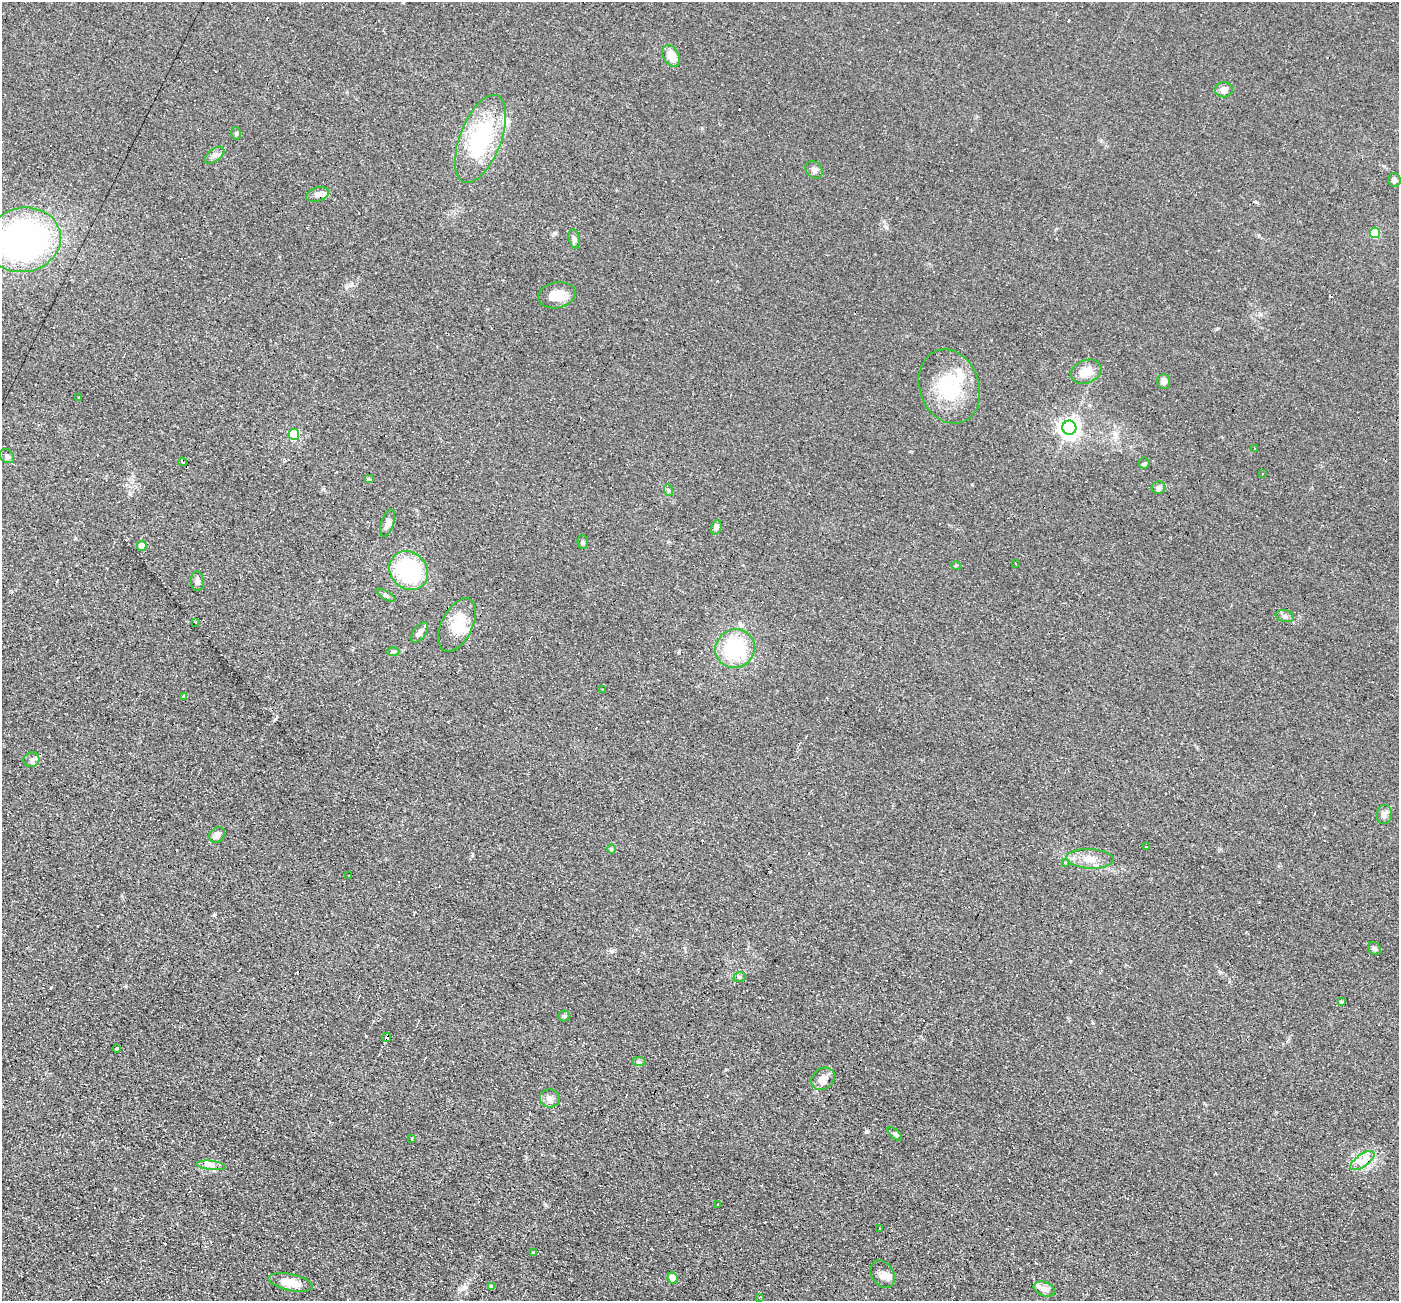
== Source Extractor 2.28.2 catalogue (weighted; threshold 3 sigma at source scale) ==
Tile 7 of 4 x 4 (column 3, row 2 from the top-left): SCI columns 2796-4192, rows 2869-4167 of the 5590 x 5602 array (HDU 1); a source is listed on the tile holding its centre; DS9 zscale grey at full resolution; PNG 1401 x 1303 px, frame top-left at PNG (2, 2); each listed source drawn as its Kron ellipse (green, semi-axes under 4 px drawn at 4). Shown black and unused: <1% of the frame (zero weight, under 2 of 3 exposures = <1% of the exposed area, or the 3 px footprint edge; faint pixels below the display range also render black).
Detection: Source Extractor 2.28.2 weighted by HDU 2 'WHT'; one run over the whole footprint, this tile lists its part. Background 0.0814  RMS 0.0088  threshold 0.0394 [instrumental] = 3 sigma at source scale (4.5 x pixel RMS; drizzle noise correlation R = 1.50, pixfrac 1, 0.05/0.05 arcsec/px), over >= 5 px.
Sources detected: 100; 1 inside a brighter object's white glare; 23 cosmic-ray / hot-pixel residue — neither listed nor drawn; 3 inside a brighter listed object's ellipse — not listed separately; the other 73 listed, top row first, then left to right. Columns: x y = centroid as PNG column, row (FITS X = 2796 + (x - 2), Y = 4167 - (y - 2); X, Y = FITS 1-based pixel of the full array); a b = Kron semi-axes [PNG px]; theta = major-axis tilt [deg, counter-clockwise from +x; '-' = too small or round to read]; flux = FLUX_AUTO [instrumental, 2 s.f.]
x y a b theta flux
671 56 11 7 -61 9.7
1224 90 9 7 1 5.5
236 133 6 4 -77 1.3
480 139 46 20 69 80
214 155 11 6 38 3.7
814 170 10 7 -47 3
1394 180 7 6 - 3
317 194 12 7 15 4.1
1375 233 5 5 - 27
574 239 10 5 -78 2.5
23 240 38 32 11 260
557 295 19 13 12 14
1086 372 16 11 23 12
1163 381 7 6 - 3.9
949 386 38 30 -70 51
79 397 3 3 - 1.2
1069 428 7 7 - 510
294 434 5 5 - 53
1254 449 3 2 - 1.2
7 456 8 6 -45 2.5
182 462 4 2 - 1.5
1144 463 5 5 - 1.3
1262 474 3 3 - 3.8
369 479 5 4 - 1
1158 488 7 6 - 3.2
668 490 6 4 -71 1.2
388 523 14 6 73 5
716 527 7 5 75 2.6
583 542 7 5 -88 1.9
142 546 5 4 - 9.5
1015 563 2 2 - 0.66
956 565 5 3 - 0.78
409 570 21 18 -47 87
197 581 10 6 -83 3.1
386 595 10 4 -31 2
1285 616 9 6 -10 2.5
195 622 3 3 - 1.9
457 625 29 15 64 21
420 632 11 6 54 4
735 649 20 19 - 66
393 651 6 4 0 1.5
602 689 4 2 - 0.7
184 697 3 3 - 4.5
32 760 8 7 - 3
1384 815 9 7 83 4
217 835 9 7 49 5.8
1147 847 3 2 - 1.2
611 849 4 4 - 1
1090 859 23 9 -3 12
1065 863 3 3 - 0.91
349 876 3 2 - 1.3
1374 948 7 5 -44 1.9
740 977 6 5 - 1.4
1341 1002 4 4 - 0.83
564 1016 5 5 - 1.4
386 1038 4 4 - 46
117 1049 4 3 - 2
639 1061 7 4 0 1.6
823 1079 12 10 37 6.8
550 1098 10 9 - 4.5
895 1134 9 4 -42 1.7
412 1139 4 3 - 1.2
1362 1161 14 6 36 6.9
211 1165 14 4 -6 4.2
718 1204 2 2 - 0.88
880 1228 3 2 - 0.83
533 1253 3 3 - 3.7
883 1274 15 11 -56 6.1
672 1278 5 5 - 9.6
291 1282 22 8 -12 15
491 1287 3 3 - 30
1044 1289 11 7 -19 5.8
759 1297 3 3 - 0.79
Overlapping masked pixels (flux is a lower limit): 1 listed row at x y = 386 1038
Isophote crosses this tile's border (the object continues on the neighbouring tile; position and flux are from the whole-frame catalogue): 1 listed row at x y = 23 240
Unlisted compact peaks at least as high as the median listed source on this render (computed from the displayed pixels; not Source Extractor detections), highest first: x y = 214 915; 612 951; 886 227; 1256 202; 126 986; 323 489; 352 285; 472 855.